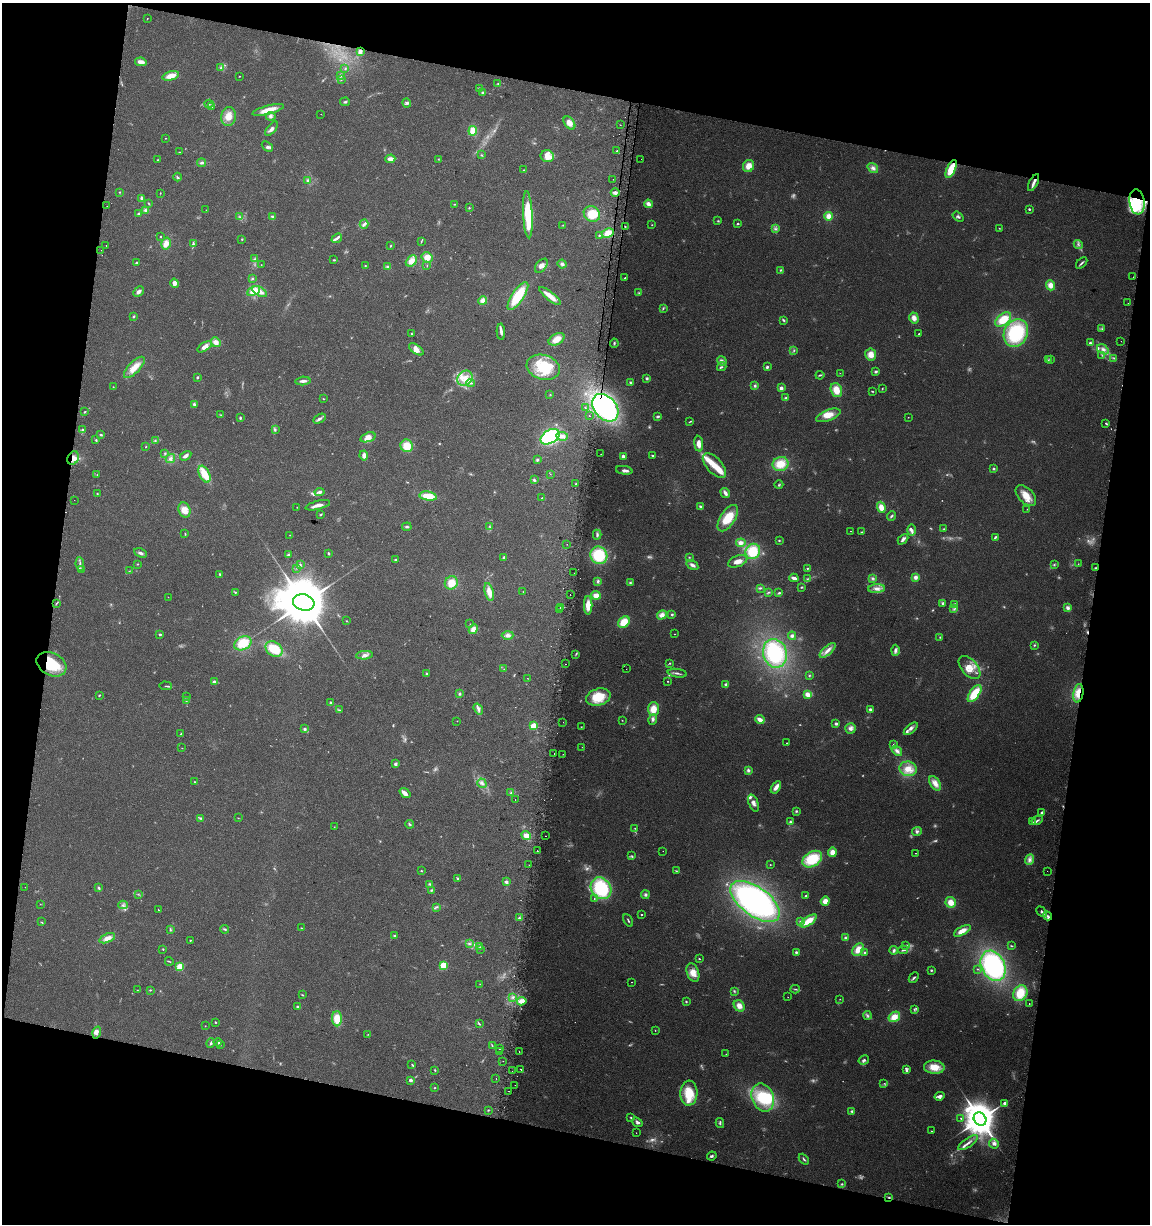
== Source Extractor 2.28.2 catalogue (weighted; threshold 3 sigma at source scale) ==
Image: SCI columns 316-4905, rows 5-4890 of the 5161 x 4904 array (HDU 1 of 3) = the unmasked area's bounding box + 8 px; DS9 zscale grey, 4 x 4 block average (1 PNG px = mean of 4 x 4 image px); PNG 1152 x 1226 px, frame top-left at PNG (2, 3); each listed source drawn as its Kron ellipse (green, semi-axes under 4 px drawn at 4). Shown black and unused: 25% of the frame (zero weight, under 2 of 3 exposures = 2% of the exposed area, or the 3 px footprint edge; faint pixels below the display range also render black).
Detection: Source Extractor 2.28.2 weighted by HDU 2 'WHT'. Background 0.11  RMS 0.01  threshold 0.047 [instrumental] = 3 sigma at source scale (4.5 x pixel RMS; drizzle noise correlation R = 1.50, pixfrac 1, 0.0396/0.0396 arcsec/px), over >= 5 px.
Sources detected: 628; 47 too faint to see at this stretch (4 x 4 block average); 3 inside a brighter object's white glare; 15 cosmic-ray / hot-pixel residue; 1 long thin detection or spike segment (spike, bleed or trail) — neither listed nor drawn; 9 coinciding with a brighter row at this scale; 46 inside a brighter listed object's ellipse — not listed separately; of the other 507, all 500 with FLUX_AUTO >= 1.11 (the completeness limit of this list) listed and drawn (7 fainter detections not listed), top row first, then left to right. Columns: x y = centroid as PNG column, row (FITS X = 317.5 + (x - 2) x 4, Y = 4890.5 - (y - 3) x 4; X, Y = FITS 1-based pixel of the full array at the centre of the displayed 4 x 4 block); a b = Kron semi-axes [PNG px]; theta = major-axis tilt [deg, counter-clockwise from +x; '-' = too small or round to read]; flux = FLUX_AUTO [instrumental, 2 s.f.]
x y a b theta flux
147 19 2 2 - 3
360 52 2 2 - 37
141 62 5 3 - 47
221 68 3 2 - 6.8
345 69 2 2 - 4.1
171 76 8 4 14 63
239 76 2 2 - 3.3
340 76 3 2 - 7.3
341 79 2 2 - 3.6
498 84 2 2 - 3.1
480 89 3 2 - 13
482 93 3 3 - 11
345 102 5 2 - 8.6
407 103 4 3 - 13
209 104 4 2 - 7.2
212 107 2 2 - 6.3
268 110 16 4 14 85
321 114 2 2 - 1.2
229 116 9 7 84 65
271 116 5 2 - 12
569 123 7 5 -54 52
620 125 2 2 - 2.8
271 129 8 3 51 26
473 131 4 4 - 78
166 138 2 2 - 2.5
267 146 6 3 -41 15
617 150 2 2 - 13
179 152 3 2 - 3.1
481 155 3 2 - 3.5
547 156 6 6 - 41
390 159 5 3 - 48
438 159 3 2 - 3.3
641 159 2 2 - 6.6
157 160 3 2 - 3.3
201 163 4 2 - 12
749 166 6 5 - 65
873 168 5 4 - 22
951 169 10 4 65 130
524 170 2 2 - 5
177 177 4 2 - 7.8
613 179 2 2 - 2.7
308 180 3 2 - 8.7
1033 183 9 3 63 24
119 192 2 2 - 4.1
160 193 2 2 - 2.6
615 193 4 3 - 18
141 198 3 2 - 15
1137 202 12 7 -83 170
148 203 4 2 - 4.3
455 204 3 2 - 6
648 204 4 3 - 34
107 206 2 2 - 1.3
469 208 2 2 - 6.3
1029 209 2 2 - 18
146 210 4 3 - 16
206 210 2 2 - 1.1
139 213 3 2 - 10
592 214 8 7 - 120
528 215 23 4 -87 280
272 216 4 3 - 8.7
828 216 4 4 - 47
240 217 4 2 - 6.8
958 217 6 3 -35 13
718 221 3 2 - 5.6
364 224 4 3 - 14
738 224 2 2 - 16
563 225 2 2 - 1.9
652 225 2 2 - 3
625 227 2 2 - 3.6
999 228 2 2 - 3
775 229 4 2 - 9.9
608 233 6 4 29 73
599 235 3 2 - 5.2
161 237 2 2 - 8.4
337 238 6 3 39 14
242 239 2 2 - 4.5
421 242 3 2 - 5.2
166 244 6 5 - 49
193 244 3 2 - 8
1078 244 4 2 - 10
106 245 2 2 - 3.3
390 246 2 2 - 4.7
101 250 2 2 - 4.4
427 257 6 5 - 61
254 259 3 2 - 6.4
334 260 3 2 - 7.4
411 261 6 4 44 60
136 263 3 2 - 8.2
1082 263 7 2 44 11
562 264 4 4 - 17
261 265 2 2 - 1.7
427 265 2 2 - 3.1
365 266 2 2 - 3.3
541 266 8 5 50 40
387 267 4 3 - 9
781 270 3 2 - 5.6
1133 277 2 2 - 2.1
252 278 3 2 - 6.9
625 278 2 2 - 6.9
175 283 5 4 - 33
1050 285 5 4 - 49
253 291 7 4 26 85
260 291 8 4 -29 45
138 292 6 3 45 24
639 293 3 2 - 5.6
518 296 16 6 56 220
550 296 13 3 -39 78
483 301 5 4 - 31
1128 303 2 2 - 6.7
663 308 3 2 - 6.2
134 316 3 2 - 6.9
914 318 5 4 - 39
783 320 4 2 - 9.2
1003 320 9 5 39 130
1102 329 3 2 - 6.7
501 332 8 3 -87 18
919 333 2 2 - 20
1016 333 14 11 62 460
411 334 2 2 - 4.4
557 339 8 5 30 66
1121 341 2 2 - 2
216 342 5 4 - 38
614 343 4 2 - 8.1
1090 343 2 2 - 15
205 347 8 4 32 43
416 349 8 4 -35 39
1103 349 6 4 -32 27
794 350 3 2 - 6
871 354 6 5 - 60
1102 355 3 2 - 5
1114 358 3 2 - 5.4
1050 359 3 2 - 6.2
1048 360 2 2 - 4.8
722 361 5 3 - 20
134 367 13 5 46 84
543 367 17 12 -16 270
722 367 5 2 - 8.7
767 367 3 3 - 11
876 372 4 2 - 11
840 373 2 2 - 2.1
820 375 4 2 - 6.5
197 377 2 2 - 9.4
465 378 8 7 - 66
647 378 2 2 - 14
303 381 8 3 5 20
630 382 4 2 - 8.4
471 383 4 3 - 12
755 386 3 3 - 9.7
113 387 2 2 - 2.4
781 388 2 2 - 71
882 389 3 2 - 4.5
836 390 7 5 -70 87
872 391 3 2 - 5
550 395 2 2 - 2.1
786 398 4 3 - 11
323 399 2 2 - 3.4
194 404 4 3 - 12
585 407 2 2 - 4.5
605 408 15 11 -50 1100
84 412 2 2 - 7.3
221 415 2 2 - 1.9
828 415 13 5 21 70
589 416 2 2 - 12
658 416 3 2 - 12
908 417 2 2 - 2.3
240 418 3 2 - 10
319 419 7 3 29 18
690 421 3 2 - 5.4
1106 424 2 2 - 8.3
83 429 3 2 - 6.8
275 430 3 2 - 5.6
101 435 3 3 - 6.8
562 436 6 4 -7 31
368 437 8 4 18 47
550 437 10 6 30 650
96 440 3 2 - 5.1
155 441 3 2 - 6.8
699 444 8 3 -84 51
407 446 6 6 - 100
146 447 3 2 - 3.7
165 453 3 2 - 7
601 454 2 2 - 1.7
364 455 5 3 - 30
186 456 6 3 32 21
623 456 2 2 - 63
653 456 3 2 - 8.5
73 458 7 5 64 41
170 459 5 3 - 16
537 460 3 3 - 8.3
780 464 8 7 - 110
714 465 15 7 -47 94
994 469 3 2 - 7.4
624 470 8 3 -8 21
204 474 9 5 -64 130
550 474 2 2 - 1.4
97 475 2 2 - 2.1
534 480 3 3 - 11
576 484 2 2 - 8.7
779 485 4 2 - 6.2
320 492 5 2 - 21
97 493 2 2 - 3.9
725 493 5 3 - 29
428 496 9 4 -9 120
1026 496 13 7 -46 81
542 498 2 2 - 6.8
74 500 2 2 - 1.2
318 505 12 3 14 44
297 507 2 2 - 2
701 507 4 3 - 14
881 507 6 4 -69 66
1027 509 2 2 - 2.6
184 510 8 6 -72 59
321 514 4 2 - 5.1
891 516 5 2 - 10
728 518 15 7 57 150
407 527 4 3 - 11
490 527 3 2 - 6
944 529 2 2 - 3.5
911 530 6 3 89 18
851 531 2 2 - 1.9
862 532 3 2 - 6
185 534 3 2 - 4.1
290 535 2 2 - 2.9
597 535 5 3 - 13
995 537 4 2 - 8.9
903 539 6 2 45 22
779 540 3 2 - 5.7
741 543 5 4 - 31
567 544 2 2 - 1.1
753 551 8 7 - 200
141 553 7 3 -24 18
328 553 3 2 - 9
288 555 2 2 - 34
599 555 9 8 - 270
689 557 3 2 - 4.3
504 558 3 2 - 9
396 560 3 2 - 7.3
738 561 10 5 22 45
80 564 7 2 -84 17
137 564 2 2 - 3.6
1078 564 2 2 - 2.5
300 565 3 2 - 8
692 565 6 3 -32 24
1054 565 3 2 - 5.6
297 568 2 2 - 1.9
807 568 2 2 - 8.1
1096 568 2 2 - 7.4
82 569 2 2 - 3.7
129 571 4 2 - 4.6
574 573 2 2 - 1.2
220 574 3 2 - 11
915 577 4 3 - 24
794 578 4 2 - 33
872 578 3 3 - 11
807 579 4 2 - 7.3
598 581 4 3 - 11
451 583 7 6 - 90
630 583 3 3 - 7.7
801 587 2 2 - 9.7
760 588 2 2 - 9.9
877 589 8 3 3 35
235 592 3 2 - 5.7
489 592 9 4 -77 65
523 592 2 2 - 2
768 592 3 2 - 5.7
779 593 2 2 - 13
570 595 2 2 - 9.9
596 595 5 3 - 56
168 597 2 2 - 1.6
304 602 11 8 -17 39000
56 603 2 2 - 5.1
943 603 4 2 - 9.4
955 604 3 3 - 12
588 605 9 4 89 71
560 607 2 2 - 5.9
1068 608 4 3 - 21
954 609 4 2 - 7
560 610 2 2 - 3.1
672 614 3 2 - 8.6
662 615 5 4 - 38
347 621 2 2 - 2.7
624 622 6 5 - 110
470 624 2 2 - 2.1
473 629 5 4 - 42
160 634 3 2 - 6.8
675 634 2 2 - 2.3
508 635 6 4 1 27
792 636 4 3 - 16
940 637 2 2 - 4.1
243 643 9 6 27 150
1034 645 2 2 - 6.3
274 649 9 7 -37 190
828 650 10 3 43 38
895 650 5 3 - 18
775 653 14 12 -72 420
576 654 2 2 - 4.2
365 655 8 3 5 26
670 663 2 2 - 6.2
51 664 16 11 -27 220
566 664 2 2 - 4.8
969 667 14 8 -48 77
504 669 2 2 - 2.2
626 669 2 2 - 5.1
426 673 4 2 - 5.8
677 673 9 2 -9 17
809 675 3 2 - 5.3
527 678 2 2 - 1.9
667 681 2 2 - 3.3
214 682 4 3 - 19
726 684 4 3 - 11
166 686 6 2 -5 7.3
1078 693 9 5 79 77
460 694 3 3 - 9
807 694 4 3 - 40
975 694 10 4 54 170
99 695 2 2 - 7.6
186 696 2 2 - 1.5
598 697 12 8 16 180
186 701 2 2 - 4.3
330 703 4 2 - 6.8
478 709 6 3 -54 18
653 709 7 5 90 77
870 709 3 2 - 16
340 710 4 2 - 6
760 719 5 3 - 41
622 720 2 2 - 2.7
653 720 5 3 - 14
457 721 2 2 - 2
563 722 2 2 - 1.5
836 724 2 2 - 18
533 726 2 2 - 310
581 727 2 2 - 2.5
850 728 5 5 - 29
305 729 2 2 - 14
911 729 8 3 38 22
181 734 3 2 - 4.1
787 743 2 2 - 6
893 744 3 2 - 4.7
582 747 2 2 - 1.8
182 748 2 2 - 1.7
897 751 6 4 -37 25
554 754 2 2 - 5.2
563 754 2 2 - 2.4
396 764 2 2 - 55
908 769 8 7 - 79
748 770 4 3 - 16
195 782 3 2 - 5.4
482 783 5 3 - 19
935 783 8 5 -57 49
776 787 7 3 57 43
405 793 6 4 -39 35
511 793 3 2 - 7.2
515 799 2 2 - 2.4
753 803 9 4 -70 29
796 811 3 3 - 7.7
1042 812 4 3 - 9.9
200 818 4 2 - 7.6
238 818 2 2 - 2.4
1037 820 6 2 30 12
790 822 3 3 - 11
1032 822 2 2 - 4.4
409 824 4 2 - 8.4
334 827 2 2 - 1.6
635 828 2 2 - 4.1
917 831 5 4 - 15
526 835 5 3 - 63
545 836 2 2 - 4.4
537 851 2 2 - 3.4
663 851 2 2 - 1.3
832 852 5 4 - 48
915 853 2 2 - 2.9
632 856 3 2 - 6.4
812 859 10 7 32 230
1029 860 5 4 - 26
529 865 2 2 - 1.9
770 865 2 2 - 3
421 871 2 2 - 6.1
676 871 3 2 - 4.1
1047 871 2 2 - 4.1
458 878 3 2 - 8.8
506 882 4 3 - 18
430 884 3 3 - 7.8
25 887 2 2 - 1.9
99 888 3 2 - 9.6
601 888 11 9 -53 420
432 890 3 2 - 7.9
138 894 2 2 - 3.7
645 895 4 3 - 14
806 895 2 2 - 6.6
594 898 2 2 - 3.7
755 901 28 14 -36 1600
825 901 5 4 - 47
951 902 5 5 - 68
40 904 2 2 - 1.8
123 905 5 2 - 8.3
436 907 3 2 - 4.4
158 910 3 2 - 3.3
1042 912 6 3 -47 18
641 914 2 2 - 8.6
1048 916 5 2 - 17
519 918 3 2 - 7
628 920 7 2 -62 7.2
808 921 9 4 36 100
41 922 2 2 - 3.9
800 922 3 3 - 8.1
301 928 2 2 - 3.4
225 929 4 2 - 9.4
170 930 3 2 - 5.5
962 931 9 4 30 55
394 936 3 3 - 7.3
107 938 8 4 21 43
845 938 3 3 - 9.1
190 940 2 2 - 5
470 943 4 2 - 6.2
906 945 2 2 - 10
1011 946 3 2 - 5
480 947 2 2 - 3.1
163 949 2 2 - 5.6
481 949 2 2 - 1.6
858 950 7 5 51 72
894 950 4 2 - 14
903 950 5 2 - 9.9
796 952 3 3 - 10
864 952 3 2 - 6.9
699 959 2 2 - 5.2
169 961 4 2 - 4.8
443 965 2 2 - 340
180 966 2 2 - 340
993 966 16 11 -62 840
977 969 3 2 - 3.3
931 970 3 2 - 7.1
693 973 10 6 -70 61
914 978 6 2 47 12
631 982 2 2 - 11
480 984 2 2 - 1.7
795 989 5 2 - 6.5
137 990 2 2 - 2.5
150 990 2 2 - 5.1
734 991 4 2 - 6.6
1020 993 8 6 58 140
302 995 3 2 - 4.4
513 997 3 2 - 6.6
788 997 2 2 - 3.2
840 999 2 2 - 2.5
522 1001 5 3 - 56
686 1001 2 2 - 6.4
1029 1003 2 2 - 9.3
739 1006 6 5 - 51
298 1007 4 2 - 10
914 1009 3 2 - 7.1
867 1015 4 2 - 11
894 1017 6 4 34 69
337 1019 7 5 -88 94
215 1022 2 2 - 4.4
479 1024 4 2 - 7.4
205 1026 2 2 - 2.1
655 1030 2 2 - 2.9
97 1032 6 3 73 21
368 1034 2 2 - 2.6
218 1042 4 3 - 11
211 1043 5 2 - 14
220 1044 3 2 - 5.5
492 1046 3 2 - 5.4
499 1049 2 2 - 5.4
500 1051 2 2 - 3.4
519 1052 2 2 - 20
726 1054 2 2 - 2.2
864 1060 5 3 - 14
503 1061 2 2 - 1.5
412 1064 4 2 - 5.7
934 1067 10 6 -4 98
520 1069 2 2 - 34
435 1070 3 2 - 4.8
907 1070 3 2 - 7.1
512 1071 2 2 - 15
496 1078 2 2 - 6.4
411 1080 3 3 - 20
884 1083 2 2 - 3
515 1085 2 2 - 3
435 1088 2 2 - 5.2
508 1091 2 2 - 19
689 1093 12 8 87 150
940 1096 5 4 - 25
763 1098 14 11 -67 250
1005 1103 2 2 - 55
488 1110 2 2 - 4.5
852 1111 3 3 - 8.9
631 1118 3 2 - 5.9
961 1118 2 2 - 3.9
980 1119 7 6 - 13000
637 1122 5 4 - 18
720 1123 5 2 - 8.4
931 1131 2 2 - 3.1
636 1133 2 2 - 1.4
968 1143 11 2 35 25
994 1144 5 4 - 26
712 1156 5 3 - 10
804 1159 6 2 -48 9.5
842 1184 3 2 - 6.5
889 1197 2 2 - 7.1
Overlapping masked pixels (flux is a lower limit): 9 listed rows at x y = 951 169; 1137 202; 605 408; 73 458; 1096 568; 51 664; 1078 693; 1048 916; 889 1197
Diffuse or blended objects may show on this block-average render without a row.